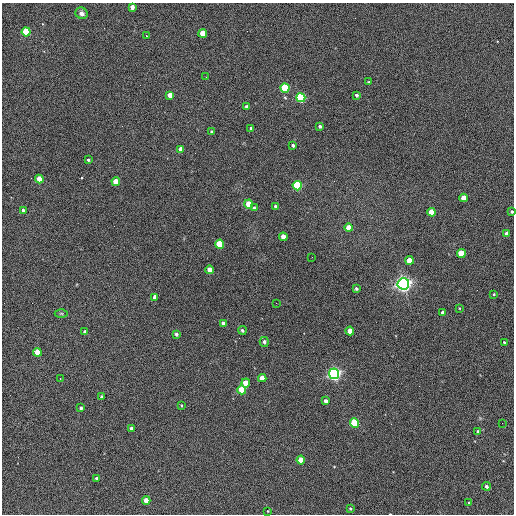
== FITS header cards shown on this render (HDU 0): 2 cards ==
NAXIS1  =                  512 / Axis length
NAXIS2  =                  512 / Axis length

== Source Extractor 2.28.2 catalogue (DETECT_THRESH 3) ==
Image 512 x 512 px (HDU 0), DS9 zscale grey, 1 PNG px = 1 image px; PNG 516 x 516 px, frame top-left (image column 1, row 512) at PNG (2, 3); each listed source drawn as its Kron ellipse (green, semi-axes under 4 px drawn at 4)
Background 455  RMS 22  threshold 67.5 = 3 sigma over >= 5 px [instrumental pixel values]
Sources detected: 72; all 72 listed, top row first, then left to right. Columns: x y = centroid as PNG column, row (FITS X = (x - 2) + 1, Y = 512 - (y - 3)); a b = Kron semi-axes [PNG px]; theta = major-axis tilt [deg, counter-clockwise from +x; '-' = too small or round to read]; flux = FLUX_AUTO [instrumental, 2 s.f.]
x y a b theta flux
132 7 4 4 - 9700
82 13 6 5 - 6300
26 32 4 4 - 93000
203 33 4 4 - 34000
147 36 3 2 - 1600
206 77 2 2 - 810
368 82 3 3 - 1100
285 88 4 4 - 160000
170 95 4 4 - 18000
356 95 3 3 - 2900
301 98 4 4 - 210000
247 107 3 3 - 4500
320 126 3 3 - 2600
251 128 3 3 - 3300
211 132 4 3 - 1600
293 145 3 3 - 2800
181 149 4 4 - 12000
88 160 3 3 - 2000
39 179 4 4 - 27000
116 182 4 4 - 23000
297 186 5 4 - 190000
464 198 4 4 - 22000
249 204 4 4 - 37000
275 206 3 3 - 2500
254 208 4 3 - 1900
23 210 3 3 - 2700
432 212 4 4 - 44000
512 212 4 3 - 2200
349 228 4 4 - 22000
507 234 4 3 - 7800
283 237 4 4 - 16000
220 244 4 4 - 73000
461 253 4 4 - 52000
312 257 2 2 - 720
409 260 4 4 - 28000
209 270 4 4 - 13000
403 284 6 5 - 930000
356 289 4 4 - 2700
494 294 3 2 - 1300
155 297 4 4 - 9100
276 303 2 2 - 650
459 308 3 2 - 950
61 313 6 4 -1 2000
443 313 4 3 - 5600
223 323 4 3 - 5800
242 330 4 4 - 2600
85 331 3 3 - 2000
350 331 4 4 - 18000
176 334 3 3 - 3700
264 342 5 4 - 4200
504 342 3 3 - 1400
37 352 4 4 - 27000
334 374 5 5 - 670000
60 378 2 2 - 880
262 378 4 4 - 19000
246 383 4 4 - 25000
242 390 4 4 - 67000
102 397 4 3 - 3600
326 401 4 3 - 6100
181 405 3 2 - 1300
81 408 3 3 - 2800
355 423 4 4 - 110000
502 423 2 2 - 800
131 428 3 3 - 3500
478 431 4 2 - 1300
301 460 4 4 - 29000
96 478 3 3 - 2400
486 486 4 3 - 3600
146 500 4 4 - 17000
468 502 3 3 - 2800
350 509 3 3 - 1600
268 511 3 2 - 990
At the frame edge (FLAGS 8, measured only in part): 1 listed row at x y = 512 212